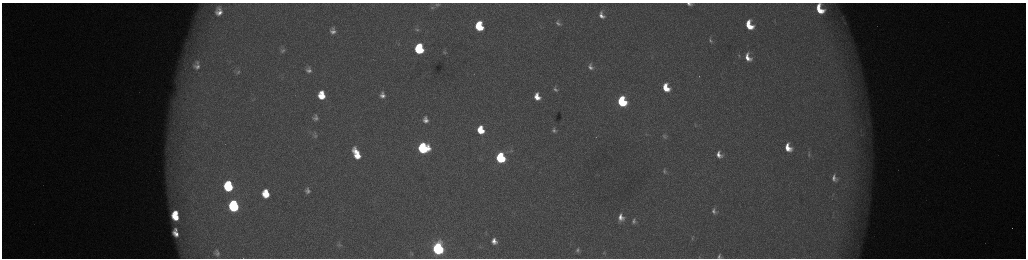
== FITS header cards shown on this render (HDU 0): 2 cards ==
NAXIS1  =                 2048 /fastest changing axis
NAXIS2  =                  512 /next to fastest changing axis

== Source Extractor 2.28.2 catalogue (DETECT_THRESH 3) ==
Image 2048 x 512 px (HDU 0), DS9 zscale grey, zoomed out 1/2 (1 PNG px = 2 x 2 image px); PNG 1028 x 260 px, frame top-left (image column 1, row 511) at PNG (2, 3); no overlay
Background 173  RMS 2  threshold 5.86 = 3 sigma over >= 5 px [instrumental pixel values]
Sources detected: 75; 6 cannot appear on this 1/2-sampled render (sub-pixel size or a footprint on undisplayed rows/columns) and are not listed; the other 69 listed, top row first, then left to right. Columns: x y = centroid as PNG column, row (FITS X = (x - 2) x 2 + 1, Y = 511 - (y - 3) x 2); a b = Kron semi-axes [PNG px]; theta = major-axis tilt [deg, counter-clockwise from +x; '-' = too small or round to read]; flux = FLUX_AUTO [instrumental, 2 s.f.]
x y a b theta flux
689 4 5 3 - 1300
437 5 7 4 1 830
432 7 6 4 5 690
219 9 9 5 -43 1500
820 9 9 6 -62 10000
219 13 12 9 -77 4500
601 15 9 6 -69 3100
558 23 11 8 -59 2400
844 23 6 3 -44 540
749 25 10 6 -66 12000
479 26 7 6 - 23000
417 30 6 4 1 590
333 31 12 9 -86 3900
710 40 9 5 -68 1200
419 49 7 6 - 38000
282 50 8 6 2 1400
444 52 3 2 - 410
739 55 6 4 -70 670
748 57 11 7 -65 5400
197 63 11 8 -53 2800
197 67 13 10 -19 4300
590 67 10 7 -69 2500
308 70 11 8 -81 2800
238 72 7 5 16 840
699 76 2 1 - 290
666 88 8 6 -67 10000
555 89 10 7 -67 2200
321 95 7 6 - 10000
382 95 6 5 - 2300
537 97 8 6 -72 5900
622 101 7 6 - 42000
315 118 6 4 -88 1300
425 120 7 6 - 2600
695 125 7 4 -74 640
481 130 7 5 -72 12000
554 131 6 5 - 1100
646 134 5 4 - 600
315 135 6 5 - 950
665 136 9 8 - 1700
788 147 8 6 -63 6800
423 148 7 7 - 59000
511 150 6 6 - 910
356 154 11 5 -65 11000
719 155 9 6 -62 3300
809 155 9 3 -88 700
500 158 7 5 -72 51000
665 171 9 5 -82 1300
834 178 10 6 -68 2400
228 186 8 6 -80 36000
307 191 5 4 - 1500
266 194 7 6 - 11000
234 206 8 6 -79 62000
714 211 9 7 -66 2000
176 213 4 3 - 4100
175 217 7 5 -41 10000
621 217 9 7 87 3800
634 221 9 7 -74 1900
176 229 4 2 - 770
176 234 7 5 -57 3500
692 238 9 4 85 820
494 241 6 5 - 3100
339 245 6 5 - 850
438 248 7 6 - 130000
217 250 5 4 - 610
578 250 4 3 - 800
411 253 7 3 -57 600
604 253 5 2 - 220
218 254 9 7 -12 1600
719 256 4 4 - 1000
At the frame edge (FLAGS 8, measured only in part): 3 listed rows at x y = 689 4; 820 9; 719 256
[6 sub-pixel or undisplayed-footprint detections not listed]